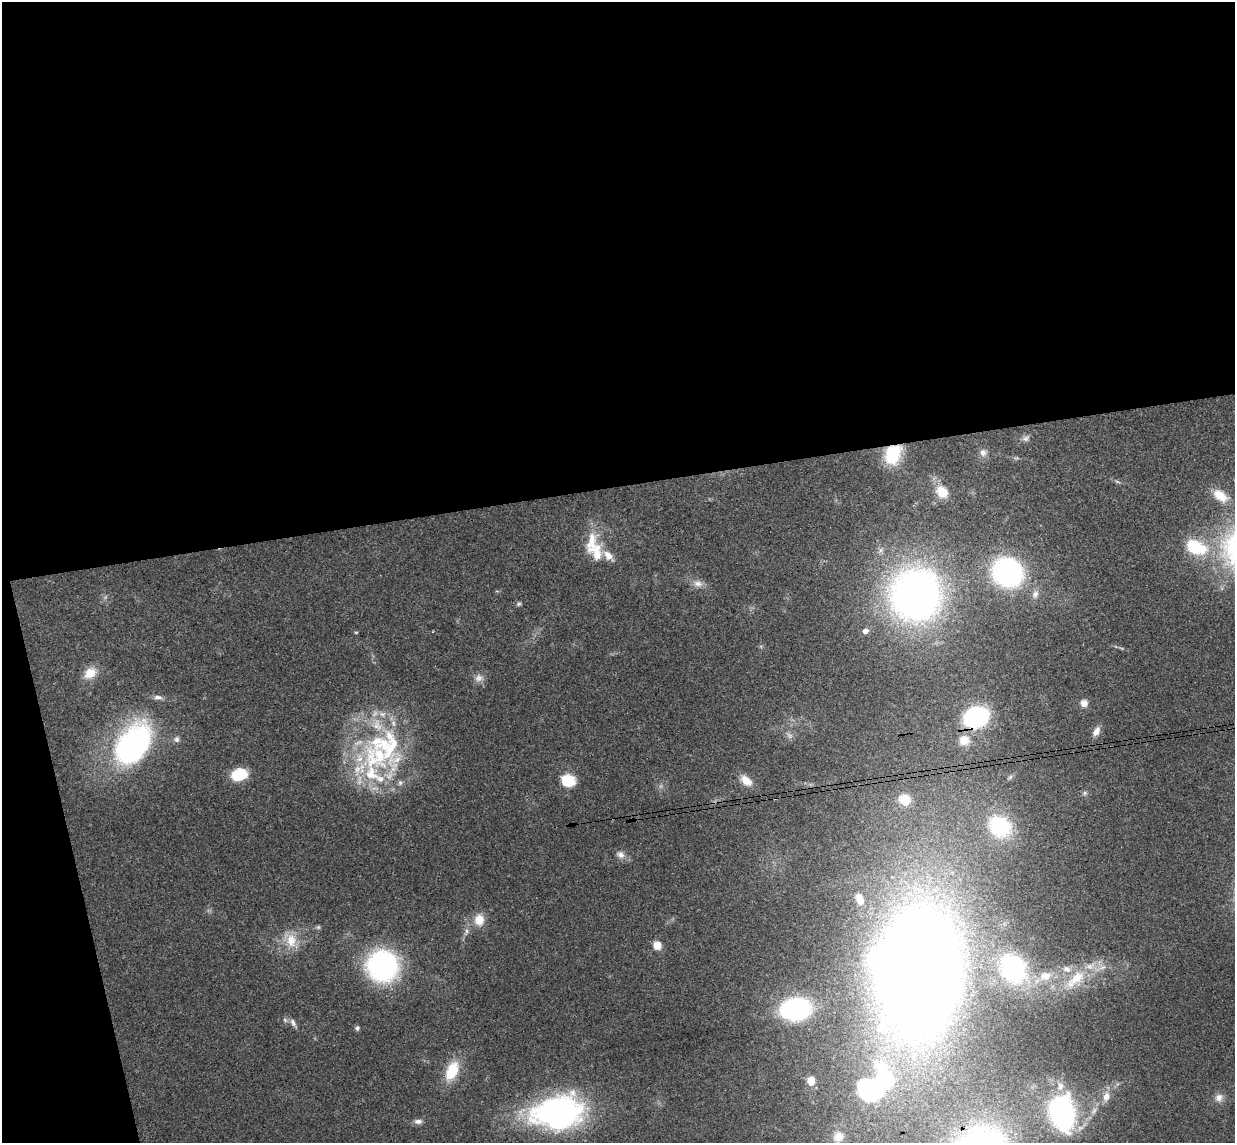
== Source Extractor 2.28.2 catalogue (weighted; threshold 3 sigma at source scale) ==
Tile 1 of 4 x 4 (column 1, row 1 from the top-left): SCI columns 57-1289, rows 3578-4718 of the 5046 x 4985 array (HDU 1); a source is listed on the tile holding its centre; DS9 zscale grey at full resolution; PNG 1237 x 1145 px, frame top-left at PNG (2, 2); no overlay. Shown black and unused: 46% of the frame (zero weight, under 3 of 4 exposures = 6% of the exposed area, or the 3 px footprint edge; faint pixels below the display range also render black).
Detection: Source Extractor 2.28.2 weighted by HDU 2 'WHT'; one run over the whole footprint, this tile lists its part. Background 0.158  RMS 0.0071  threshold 0.0321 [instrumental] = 3 sigma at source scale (4.5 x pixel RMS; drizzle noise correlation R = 1.50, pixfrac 1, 0.05/0.05 arcsec/px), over >= 5 px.
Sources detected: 75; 2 too faint to see at this stretch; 3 inside a brighter object's white glare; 1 cosmic-ray / hot-pixel residue — not listed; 11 inside a brighter listed object's ellipse — not listed separately; the other 58 listed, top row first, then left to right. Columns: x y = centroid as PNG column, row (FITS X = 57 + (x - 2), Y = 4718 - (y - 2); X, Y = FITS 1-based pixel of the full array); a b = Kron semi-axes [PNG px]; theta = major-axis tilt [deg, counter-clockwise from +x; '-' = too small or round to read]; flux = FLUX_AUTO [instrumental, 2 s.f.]
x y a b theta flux
1026 438 11 7 36 2.6
983 453 10 9 - 3.5
893 454 22 16 64 32
1117 482 9 3 -21 1.2
942 492 15 12 -48 14
1220 496 21 12 -34 14
591 541 35 13 82 17
1195 547 22 13 -22 41
608 556 15 9 -46 6.9
1007 572 25 22 -30 140
698 584 14 8 -8 5
1035 594 11 8 52 3.8
916 595 44 43 - 400
518 604 8 5 19 1.4
865 631 6 5 - 3
356 632 5 3 - 0.66
90 673 16 12 34 11
479 678 12 11 - 4.7
158 697 12 6 0 3.1
1084 703 9 9 - 4.6
976 717 17 13 20 120
1096 731 13 8 61 4.8
789 735 10 7 -46 2.7
176 739 8 8 - 2.7
964 740 13 12 - 11
133 745 50 31 55 170
376 757 48 45 -6 110
239 775 17 12 17 22
1010 777 7 4 45 1.5
568 780 13 12 - 21
746 781 16 10 -40 8.7
1085 793 6 5 - 1.4
904 799 11 10 - 15
1000 827 26 21 -39 51
620 855 12 9 -32 4.3
479 920 14 12 -86 11
466 932 12 5 67 2.9
291 940 21 14 -86 15
657 945 7 7 - 11
382 966 24 23 - 160
1013 968 31 25 -56 89
920 970 125 79 86 1100
1045 976 16 12 15 12
1075 979 42 16 43 31
795 1009 23 17 7 120
285 1020 6 6 - 1.7
293 1023 13 6 -59 3
357 1028 6 5 - 1.7
452 1071 24 13 65 22
811 1081 8 6 84 9.4
1060 1086 11 9 80 5.3
868 1090 19 17 -33 77
1106 1097 11 9 73 6.3
1219 1097 12 10 33 5
562 1111 42 37 55 150
1062 1113 26 18 -78 150
418 1121 11 7 0 3.2
838 1137 12 12 - 6.6
Overlapping masked pixels (flux is a lower limit): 2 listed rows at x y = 893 454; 976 717